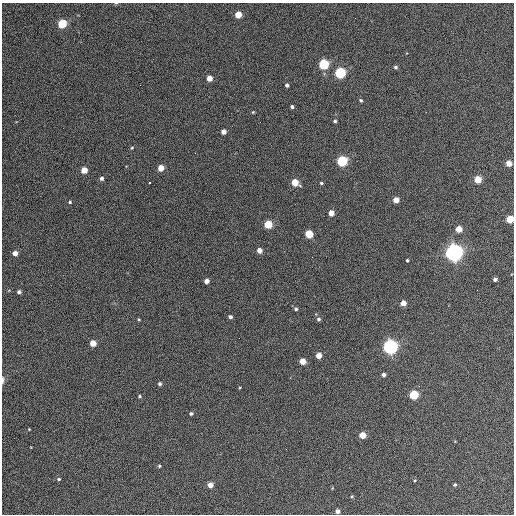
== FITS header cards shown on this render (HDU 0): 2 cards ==
NAXIS1  =                  512 / Axis length
NAXIS2  =                  512 / Axis length

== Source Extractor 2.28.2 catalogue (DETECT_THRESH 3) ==
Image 512 x 512 px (HDU 0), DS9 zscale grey, 1 PNG px = 1 image px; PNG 516 x 516 px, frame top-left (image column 1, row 512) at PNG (2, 3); no overlay
Background 410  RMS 22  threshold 65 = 3 sigma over >= 5 px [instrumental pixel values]
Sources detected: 62; all 62 listed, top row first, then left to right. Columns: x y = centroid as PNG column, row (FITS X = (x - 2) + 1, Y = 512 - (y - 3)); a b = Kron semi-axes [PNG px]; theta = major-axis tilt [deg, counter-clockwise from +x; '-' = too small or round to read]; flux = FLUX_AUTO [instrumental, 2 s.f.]
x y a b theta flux
116 3 5 3 - 1400
238 15 5 4 - 28000
62 24 5 5 - 74000
324 64 5 5 - 130000
396 67 4 3 - 2500
340 73 5 5 - 180000
209 78 5 4 - 14000
287 85 4 3 - 3400
361 100 4 3 - 1900
292 107 4 3 - 2700
253 112 5 3 - 1400
335 121 4 4 - 2400
223 132 4 4 - 9700
132 148 4 3 - 1500
342 161 5 5 - 160000
509 163 4 4 - 18000
161 168 5 4 - 18000
84 170 5 4 - 22000
102 178 4 4 - 4200
478 179 5 5 - 36000
149 183 3 2 - 9100
295 183 5 5 - 30000
321 183 4 3 - 2000
396 200 4 4 - 18000
70 202 4 3 - 1900
331 213 4 4 - 13000
510 219 5 5 - 42000
268 224 5 5 - 59000
459 229 5 4 - 23000
309 234 5 5 - 53000
259 250 4 4 - 11000
15 253 4 4 - 9700
454 253 6 6 - 970000
312 257 2 2 - 690
407 260 3 3 - 1800
495 279 4 4 - 4500
206 281 4 4 - 7500
19 292 4 4 - 3400
403 303 4 4 - 14000
296 309 5 4 - 2500
230 317 5 4 - 3200
139 319 3 3 - 1400
318 319 5 5 - 3300
93 343 5 4 - 22000
390 347 6 6 - 630000
319 355 4 4 - 16000
303 361 5 4 - 20000
383 375 4 4 - 5100
3 380 8 3 86 3600
160 384 4 4 - 3000
414 395 5 5 - 93000
140 396 4 3 - 1900
191 414 4 4 - 2700
29 429 3 2 - 1000
362 435 5 4 - 24000
159 466 4 4 - 1900
59 479 4 4 - 2000
415 480 4 2 - 1200
210 485 4 4 - 14000
455 485 4 4 - 2000
352 496 4 3 - 1600
337 511 4 4 - 6800
At the frame edge (FLAGS 8, measured only in part): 3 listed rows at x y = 116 3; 510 219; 3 380